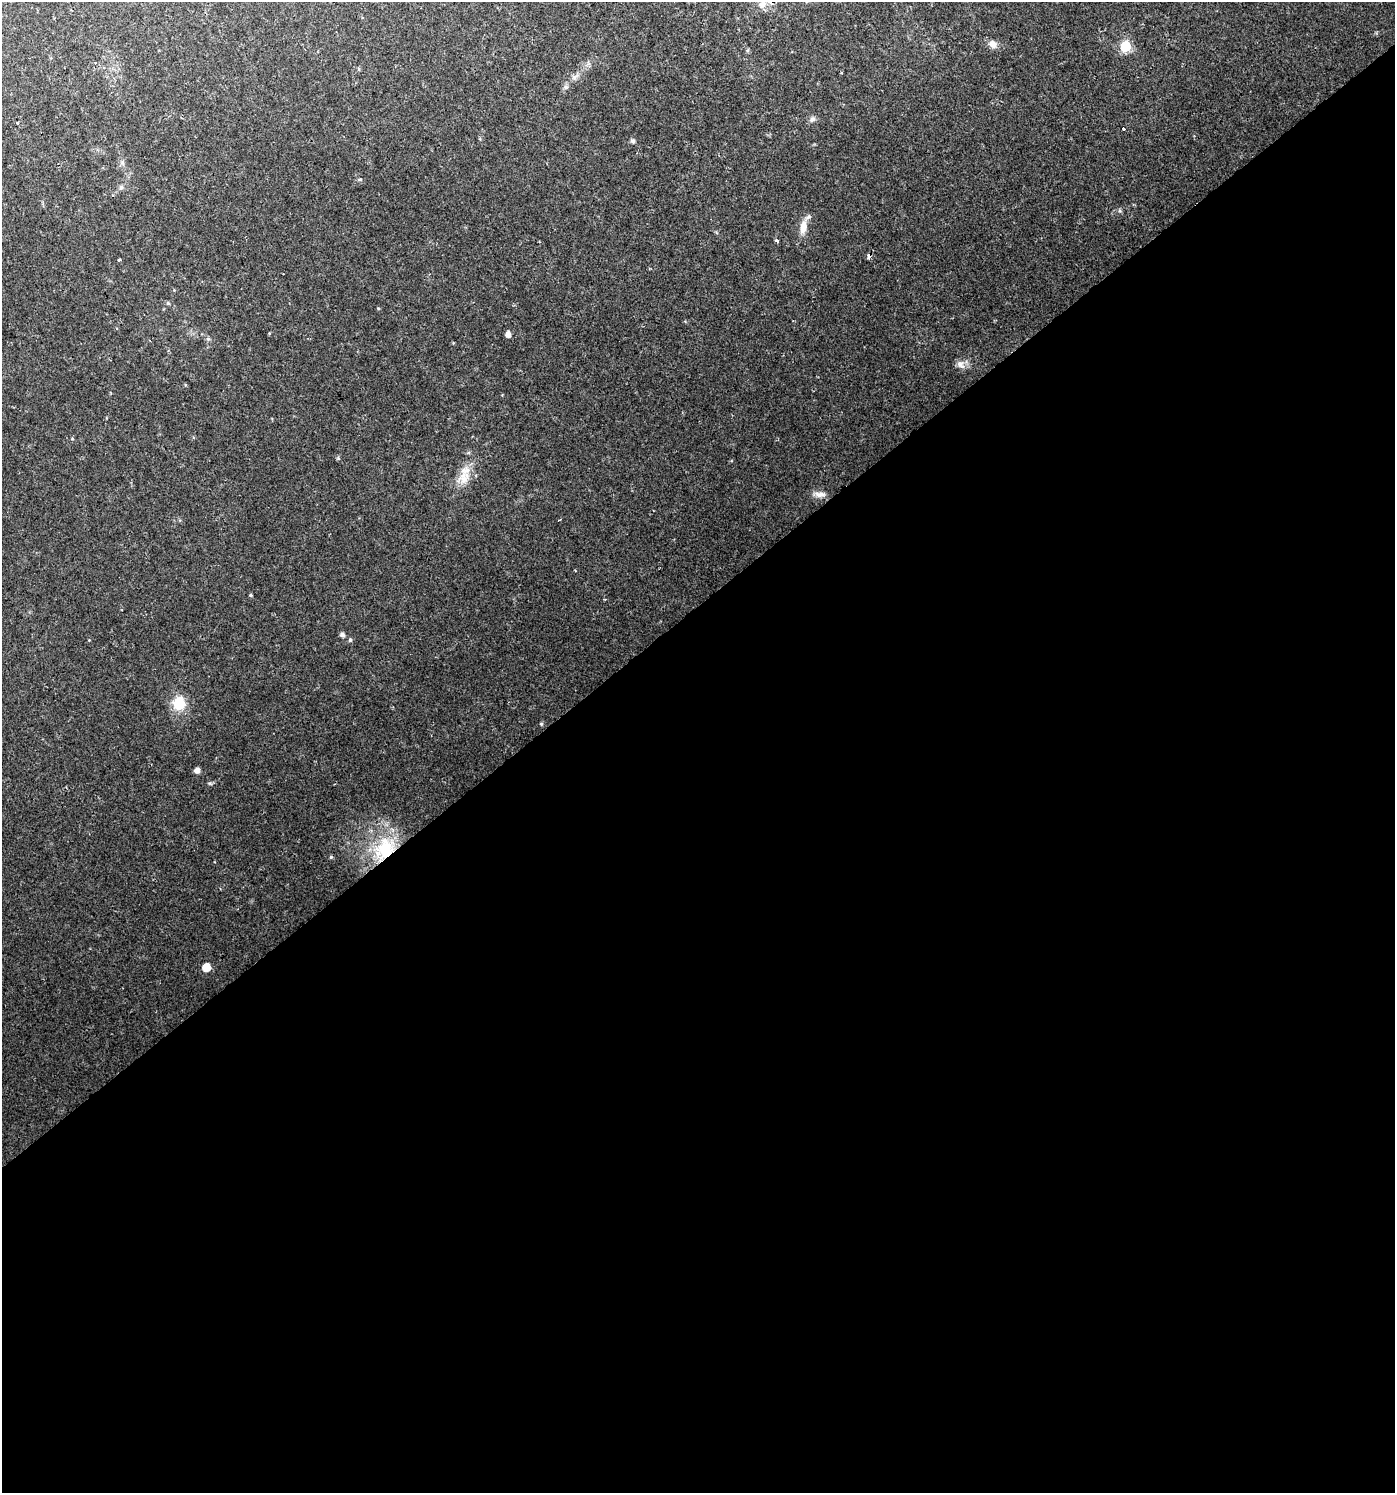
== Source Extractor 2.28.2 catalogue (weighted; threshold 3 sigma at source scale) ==
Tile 15 of 4 x 4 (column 3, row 4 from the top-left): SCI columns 2921-4313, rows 5-1495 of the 5902 x 5967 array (HDU 1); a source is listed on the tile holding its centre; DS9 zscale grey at full resolution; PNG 1397 x 1495 px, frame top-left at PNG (2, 2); no overlay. Shown black and unused: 59% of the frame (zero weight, under 2 of 3 exposures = <1% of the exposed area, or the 3 px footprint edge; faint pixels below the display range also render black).
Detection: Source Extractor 2.28.2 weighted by HDU 2 'WHT'; one run over the whole footprint, this tile lists its part. Background 0.0217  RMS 0.0043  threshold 0.0193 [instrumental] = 3 sigma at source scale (4.5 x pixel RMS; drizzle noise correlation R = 1.50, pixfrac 1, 0.0396/0.0396 arcsec/px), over >= 5 px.
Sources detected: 30; all 30 listed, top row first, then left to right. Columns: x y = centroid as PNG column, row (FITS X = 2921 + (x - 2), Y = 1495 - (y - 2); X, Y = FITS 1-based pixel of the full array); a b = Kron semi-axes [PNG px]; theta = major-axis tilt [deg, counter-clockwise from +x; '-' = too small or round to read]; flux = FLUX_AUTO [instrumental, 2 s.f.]
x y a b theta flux
762 5 10 8 52 3.4
992 44 11 9 -31 2.7
1125 46 6 6 - 31
748 50 6 4 88 0.56
574 77 7 5 -1 1
812 119 8 6 17 1.3
17 123 2 2 - 0.46
1123 128 3 3 - 1.2
633 141 5 5 - 0.96
359 179 4 3 - 1.4
121 187 6 6 - 0.84
803 227 17 9 80 4.6
776 241 4 3 - 2.6
869 256 5 3 - 2.2
119 260 3 3 - 0.56
283 274 3 2 - 0.29
508 334 5 4 - 2.6
208 339 6 5 - 0.75
960 364 13 7 -46 2.3
463 477 20 14 63 7.2
820 494 16 7 -2 2.7
250 595 4 3 - 0.48
342 635 5 5 - 1.5
350 640 5 5 - 0.75
179 703 9 8 - 17
541 724 5 5 - 0.63
197 770 5 5 - 2.1
385 849 34 25 49 27
331 857 5 5 - 0.56
206 967 6 5 - 11
Overlapping masked pixels (flux is a lower limit): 2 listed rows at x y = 869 256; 385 849